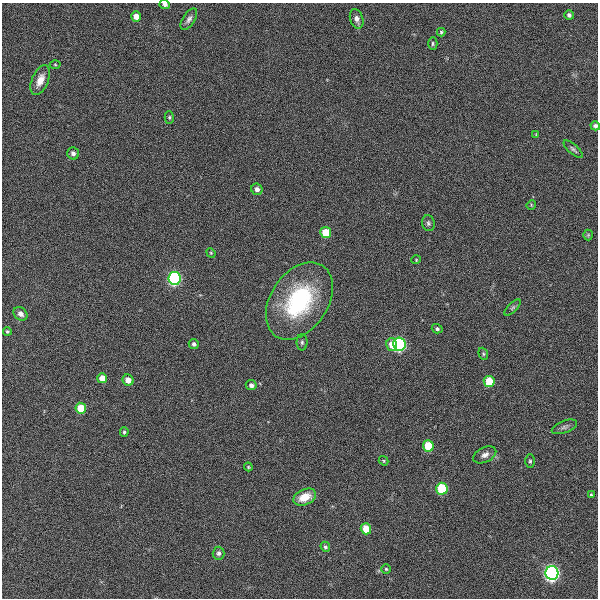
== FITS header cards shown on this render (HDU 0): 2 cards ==
NAXIS1  =                  596
NAXIS2  =                  596

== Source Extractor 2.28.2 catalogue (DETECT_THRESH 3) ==
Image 596 x 596 px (HDU 0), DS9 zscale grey, 1 PNG px = 1 image px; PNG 600 x 600 px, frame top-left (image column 1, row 596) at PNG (2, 3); each listed source drawn as its Kron ellipse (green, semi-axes under 4 px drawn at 4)
Background -0.00123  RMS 0.025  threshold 0.0763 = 3 sigma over >= 5 px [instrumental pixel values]
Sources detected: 52; all 52 listed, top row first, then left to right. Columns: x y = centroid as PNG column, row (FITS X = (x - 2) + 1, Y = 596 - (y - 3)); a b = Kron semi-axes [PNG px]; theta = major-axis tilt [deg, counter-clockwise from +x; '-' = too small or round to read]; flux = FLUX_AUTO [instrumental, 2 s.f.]
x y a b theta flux
165 5 5 4 - 5.5
569 15 5 5 - 4.8
136 16 5 4 - 16
189 19 12 6 57 6.5
357 19 10 6 -73 8.8
441 32 4 4 - 2.4
433 43 6 4 90 3
55 65 5 3 - 1.8
40 80 16 8 67 19
169 117 6 4 89 2.6
595 126 5 4 - 3.8
536 134 4 4 - 1.3
573 149 12 5 -41 4.3
73 153 6 5 - 6.8
257 189 6 5 - 7.8
531 205 5 4 - 1.8
428 223 8 6 -79 4.1
326 232 5 5 - 42
588 235 5 5 - 2.2
211 253 5 4 - 1.8
416 260 4 4 - 1.7
174 278 6 6 - 310
299 301 42 28 57 220
513 308 10 4 45 3.7
20 314 7 6 - 7.1
437 329 5 4 - 3.8
7 331 4 4 - 2.2
302 342 8 5 90 4
194 344 5 5 - 4.5
399 344 6 6 - 300
392 345 6 5 - 24
483 354 6 4 -70 2.7
102 378 5 5 - 21
128 380 6 5 - 15
489 381 6 5 - 52
251 385 5 5 - 6.8
81 408 5 5 - 43
564 427 13 6 22 5.9
124 432 5 4 - 3.2
428 446 5 5 - 53
485 455 12 7 26 9.4
384 461 5 4 - 1.9
530 461 6 5 - 3.1
248 467 4 3 - 1.9
442 489 6 5 - 110
591 495 4 3 - 2.2
305 497 12 7 23 26
366 529 5 5 - 41
325 547 5 4 - 3.4
219 553 6 6 - 4.4
386 569 5 5 - 2.5
552 573 7 6 - 650
At the frame edge (FLAGS 8, measured only in part): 2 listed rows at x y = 165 5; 595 126